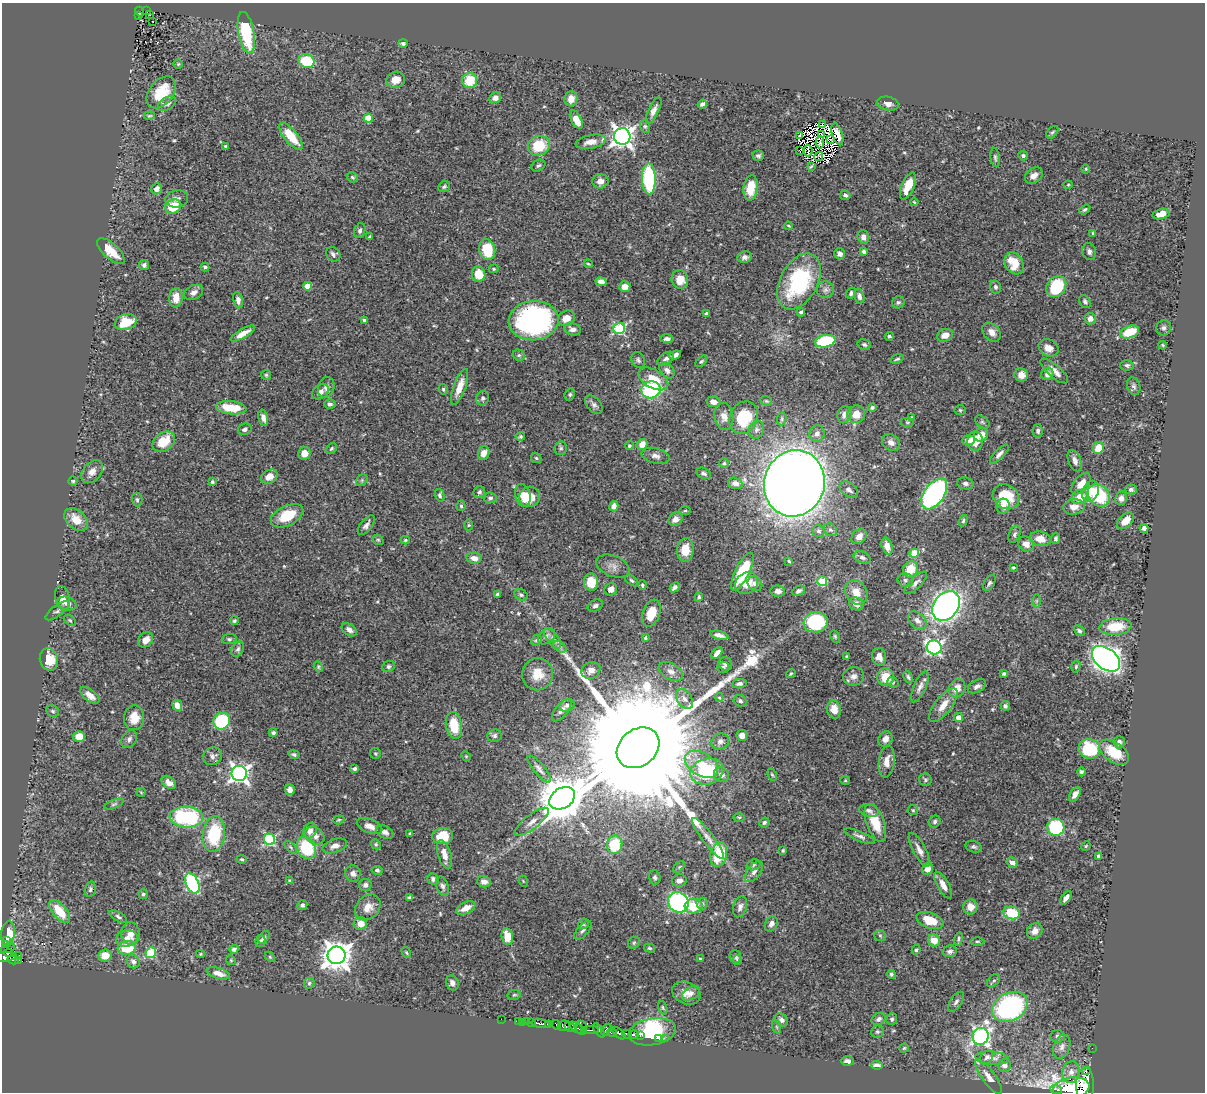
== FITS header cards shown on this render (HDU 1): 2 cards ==
NAXIS1  =                 1203
NAXIS2  =                 1090

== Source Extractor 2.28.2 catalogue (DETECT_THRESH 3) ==
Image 1203 x 1090 px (HDU 1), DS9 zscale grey, 1 PNG px = 1 image px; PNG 1207 x 1094 px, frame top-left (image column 1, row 1090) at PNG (2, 3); each listed source drawn as its Kron ellipse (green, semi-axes under 4 px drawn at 4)
Background 0.726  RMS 0.019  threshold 0.0577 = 3 sigma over >= 5 px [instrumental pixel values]
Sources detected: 546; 7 with non-positive FLUX_AUTO (blend fragments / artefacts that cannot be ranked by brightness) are neither listed nor drawn; of the other 539, the 500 brightest by FLUX_AUTO listed and drawn (39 fainter detections omitted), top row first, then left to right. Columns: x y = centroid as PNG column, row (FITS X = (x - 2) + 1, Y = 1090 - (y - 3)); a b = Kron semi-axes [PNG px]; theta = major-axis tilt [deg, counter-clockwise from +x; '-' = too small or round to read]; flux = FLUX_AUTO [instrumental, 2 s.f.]
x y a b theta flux
140 11 5 3 - 44
146 11 3 2 - 13
150 15 3 2 - 1.4
138 16 3 2 - 6.7
153 21 3 2 - 2.1
246 33 21 8 -80 83
403 43 5 4 - 2.8
306 61 8 7 - 52
178 64 4 4 - 1.5
396 80 9 8 - 12
470 80 7 7 - 37
161 92 18 12 51 39
495 98 6 5 - 7.9
571 99 7 6 - 11
167 104 10 6 33 6.7
702 104 5 4 - 4.2
888 104 11 7 -13 6.5
654 111 14 5 64 7.8
149 116 5 3 - 1.6
368 118 4 4 - 42
576 120 10 5 -63 16
822 124 4 3 - 250
645 126 6 5 - 2.4
1052 132 7 4 49 2.2
822 134 3 2 - 2
837 134 11 5 -72 6.6
800 135 4 2 - 2.3
291 136 16 6 -50 36
622 136 8 8 - 850
831 139 3 2 - 1.7
590 142 15 6 12 12
820 142 6 3 85 1.5
225 146 3 3 - 1.8
539 146 11 9 23 45
799 150 2 2 - 2.1
808 151 6 2 -89 1.6
758 156 6 5 - 2.9
819 156 4 2 - 1.9
1023 156 5 5 - 2.3
995 157 10 4 -83 2.6
538 166 7 5 30 2.8
811 166 4 2 - 1.4
1086 169 4 4 - 1.3
1034 176 10 7 39 8.8
352 177 6 4 -32 2
649 179 15 7 -88 130
600 181 8 7 - 7.2
1068 185 4 4 - 1.4
908 186 14 6 67 24
444 187 6 5 - 2.6
751 188 13 7 83 24
157 189 6 5 - 7.4
845 195 5 4 - 2.9
177 199 11 8 7 6.3
914 202 4 3 - 1.4
173 207 8 7 - 45
1085 209 6 4 32 2.4
1161 214 9 5 13 12
788 226 4 3 - 1.4
360 231 8 5 72 4.3
1093 233 4 3 - 1.7
369 237 4 3 - 1.7
863 237 7 5 -73 5.9
487 250 10 8 -76 44
111 251 17 7 -42 21
864 251 4 3 - 3.6
1089 252 8 7 - 5.1
333 254 8 6 -46 3.9
840 254 5 5 - 5.2
745 257 7 5 12 5.1
1014 263 12 8 -59 28
588 264 4 3 - 1.5
144 265 5 5 - 4
205 267 4 3 - 2.8
494 269 5 4 - 1.4
479 274 8 6 -74 26
680 279 9 8 - 17
799 281 30 18 61 130
601 282 6 4 -14 5.7
307 286 4 4 - 22
625 287 5 5 - 10
995 287 7 5 -77 3.1
1056 287 11 9 52 77
825 290 8 8 - 5.3
194 292 10 7 29 6.7
851 293 6 5 - 3
859 296 7 5 -75 5.4
176 298 10 6 86 17
238 300 8 5 -81 5.4
898 302 6 6 - 2.6
1085 302 7 5 -60 3.1
801 312 4 4 - 2.3
707 314 4 3 - 2.1
566 318 9 7 30 13
1090 319 6 5 - 6.9
364 320 4 3 - 2
534 321 25 19 5 270
126 322 11 8 17 30
1163 328 8 7 - 3.8
573 329 8 6 -13 6.4
619 329 6 5 - 130
992 332 11 8 -46 8.8
1130 332 10 6 20 47
243 334 14 4 30 10
945 335 8 6 20 12
889 336 4 4 - 2.1
667 339 6 4 2 4.4
825 341 10 6 11 99
864 345 7 5 -17 2.7
1163 345 4 3 - 1.6
1049 348 10 8 -27 11
519 355 6 5 - 2
675 355 6 4 20 5.4
666 359 9 5 34 4.6
897 359 7 4 16 2.3
638 360 8 6 -65 3.5
701 361 7 4 44 2.1
1127 365 6 5 - 3.4
667 370 9 6 -52 5.6
1054 371 17 6 -41 11
1047 374 6 6 - 6
266 375 5 5 - 1.7
1021 375 7 6 - 12
653 379 16 9 -29 24
1134 386 9 6 -71 3.7
326 387 10 8 70 6.2
460 387 19 6 70 16
443 389 5 4 - 2
651 390 10 8 13 110
320 392 9 6 35 7.1
570 394 6 5 - 2.4
482 398 7 6 - 3.5
766 401 6 4 -21 1.8
714 402 7 5 -10 9.2
330 404 6 5 - 3.8
594 405 11 6 -47 4.6
872 407 4 3 - 2.6
231 408 15 6 -5 32
960 410 5 4 - 1.9
844 414 8 6 66 6.6
856 414 9 8 - 14
724 416 14 9 -80 13
263 418 8 4 -77 7.2
744 418 17 14 65 60
912 418 4 3 - 4.2
782 419 6 4 83 2.2
908 422 7 5 0 2.2
982 422 8 5 -35 2.8
245 429 7 5 23 4.1
756 430 9 7 65 4.6
1038 431 6 5 - 3.6
817 433 8 7 - 5.9
981 435 7 6 - 14
520 437 4 4 - 2.1
969 440 6 5 - 7.4
975 441 10 8 88 20
164 442 12 9 36 34
891 442 9 8 - 6.8
642 444 6 5 - 14
629 446 5 4 - 1.8
331 448 6 5 - 2.1
561 448 7 6 - 3.2
1098 448 6 5 - 23
304 453 6 6 - 13
484 453 7 5 70 11
999 454 12 4 45 4.7
655 456 14 7 -13 7.1
536 458 6 4 -45 1.7
1075 461 11 6 -68 6.6
724 463 5 5 - 2.1
92 472 13 9 47 9.4
704 473 7 5 -26 3.7
269 477 9 6 29 14
362 480 6 5 - 2.5
73 481 4 4 - 2.1
212 482 4 3 - 2.1
735 483 7 5 -18 6.9
794 483 33 30 74 2500
965 483 8 6 -9 3.8
1081 484 12 7 50 14
1131 489 6 5 - 3.3
849 490 10 6 -37 4.7
1091 491 11 8 66 15
479 492 6 5 - 3.3
934 494 17 10 55 260
440 495 6 4 -77 3.1
523 495 11 7 -76 15
1099 495 12 10 -48 81
529 497 10 10 - 23
1006 497 14 11 -33 43
1080 497 8 7 - 18
490 498 7 5 -7 3.5
1121 498 7 6 - 6.5
137 500 7 5 -87 2.4
461 506 5 4 - 2
614 506 5 4 - 8.3
1003 506 7 6 - 8.4
1074 507 10 7 7 10
685 511 6 4 2 1.4
287 516 17 10 26 36
675 519 7 6 - 7.6
76 520 13 9 -40 19
963 521 6 4 72 2.4
1126 521 10 6 43 15
366 525 11 5 52 5.9
469 525 6 4 89 1.5
1144 528 4 4 - 4.2
830 530 7 6 - 2.9
819 531 6 6 - 3.6
1015 534 9 5 67 3.4
859 536 8 6 42 7.5
1040 539 11 7 -12 17
1056 539 5 4 - 2.6
378 540 6 4 -41 1.8
405 540 4 4 - 1.6
1026 544 8 7 - 12
887 546 8 5 -74 10
685 550 12 8 87 23
914 553 5 4 - 42
862 557 9 5 -22 3.8
474 558 7 5 -9 9.1
789 561 4 4 - 1.6
613 566 17 10 -22 9.2
1013 567 3 3 - 1.6
910 569 8 7 - 27
742 572 21 7 64 69
632 580 7 4 -36 2.3
905 580 8 7 - 3.5
822 581 5 5 - 50
591 582 9 7 -86 28
747 583 12 10 39 20
916 583 15 5 45 6.3
989 583 9 5 60 3.3
755 584 8 6 -41 4.8
642 585 5 4 - 1.8
675 587 6 4 42 3.8
611 589 6 6 - 6.9
778 591 7 5 -5 6.5
799 591 7 4 29 3.2
856 592 13 10 -59 16
497 594 4 3 - 2.2
521 595 7 5 -27 3
699 597 4 3 - 2.2
63 598 12 7 -77 12
1036 601 7 4 89 2.3
67 603 10 6 -18 7
856 604 7 6 - 8.3
595 606 8 5 25 4
946 606 16 12 49 570
57 611 14 5 37 4.5
651 613 14 8 70 20
70 620 7 4 -39 1.9
917 620 10 7 -44 7.4
234 621 4 4 - 2.2
816 622 12 10 7 100
1115 627 16 8 5 41
349 630 8 5 -35 6.9
1079 631 6 4 -42 3.2
719 635 9 4 -14 5.8
546 636 9 7 38 5.9
835 636 6 4 -64 1.9
552 638 12 5 -54 5.9
645 638 4 3 - 1.8
229 639 7 5 8 2.7
145 640 8 6 46 10
536 640 6 5 - 2
560 647 7 4 -34 3.3
934 647 7 7 - 290
238 649 8 6 60 3.6
717 653 7 4 46 6.6
847 657 3 3 - 1.5
879 657 9 7 -78 9.2
49 659 11 9 -75 29
1106 659 16 10 -38 940
725 664 7 6 - 2.9
389 666 6 5 - 2.8
1076 666 6 4 74 2.1
318 667 6 4 -71 1.7
723 667 6 5 - 2.9
591 670 10 8 29 6.7
671 672 13 8 -30 8.2
537 674 16 15 - 23
791 674 5 3 - 1.4
1004 674 4 4 - 2.3
853 676 10 9 - 6.8
886 677 9 8 - 23
908 677 6 4 -63 2.6
893 682 6 5 - 2.1
739 684 7 4 7 3.9
977 686 10 6 28 5.3
920 687 17 6 66 6.8
957 688 9 8 - 13
90 695 11 5 -38 9.4
719 697 4 3 - 1.5
685 699 11 7 -56 7.2
740 701 7 5 -23 3.3
177 705 6 4 -64 8.1
567 705 8 6 23 3.8
943 705 20 8 52 16
1005 706 5 4 - 3.1
562 710 13 6 51 6.2
834 710 9 7 -79 15
53 711 6 5 - 2.8
958 717 4 4 - 13
134 718 12 10 84 19
222 721 9 8 - 100
454 725 13 8 -79 38
273 733 4 3 - 2.8
79 736 5 5 - 24
494 736 7 6 - 3.3
742 736 5 5 - 8.7
129 739 10 7 60 4.6
885 739 8 6 53 8.4
720 741 9 7 26 5.3
1119 742 6 5 - 5
638 748 23 18 40 91000
1089 749 11 10 - 71
1114 752 17 9 -35 43
294 754 5 4 - 2.3
375 754 5 5 - 1.9
213 756 10 8 27 5.5
466 756 5 4 - 1.5
887 762 16 8 83 14
701 764 18 11 -31 30
354 769 4 3 - 3
539 769 17 5 -50 5.8
707 771 17 12 15 81
1081 772 4 4 - 2.8
239 773 8 7 - 570
722 775 8 7 - 5.6
772 775 6 4 -62 1.8
845 780 5 4 - 1.6
925 780 6 6 - 2.8
168 782 8 5 -37 8.5
290 790 5 5 - 6.2
141 792 5 4 - 1.4
1075 794 8 5 57 7.2
562 798 14 10 33 5900
114 804 10 4 19 2.5
913 810 5 5 - 2
869 811 10 6 -13 3.9
186 817 17 10 -3 130
739 817 6 4 -1 1.7
339 820 6 4 20 1.6
532 822 21 7 38 10
764 822 5 4 - 2.7
935 822 6 5 - 3.3
875 823 20 9 -70 28
370 826 13 7 -22 10
1056 827 8 8 - 99
310 831 8 6 63 7
385 832 9 6 -28 6.7
410 833 3 3 - 2.1
214 834 18 11 82 71
315 835 10 8 -36 9.2
443 836 10 8 7 29
860 836 16 4 -23 5.1
708 838 25 5 -52 9.4
269 839 6 5 - 150
376 844 5 4 - 2
615 845 9 7 78 45
335 846 12 6 18 6.6
1086 846 5 4 - 1.5
291 847 8 3 -46 1.9
974 847 8 5 -16 3
306 848 11 9 -61 68
919 850 19 6 -62 8.8
783 851 4 4 - 2.3
719 854 12 8 76 53
444 855 15 6 -74 11
1099 856 4 4 - 4.7
242 859 5 4 - 1.9
1012 862 6 4 -32 6.1
753 865 7 5 18 2.1
679 867 7 4 45 1.8
927 869 6 5 - 9.3
377 870 5 4 - 2.9
754 872 12 6 52 5.8
353 873 8 7 - 6.5
655 877 7 6 - 3
433 879 6 5 - 4.1
290 880 4 4 - 1.7
679 880 7 6 - 5.7
523 881 6 3 -72 1.4
484 882 7 5 -13 6.2
192 883 11 6 -64 220
365 885 6 6 - 4.5
943 885 15 6 -61 11
443 886 10 6 -71 4
90 889 8 5 74 2.9
143 894 5 4 - 2.7
409 897 4 3 - 1.9
1066 898 8 4 55 5.8
678 902 11 9 -42 220
702 904 6 6 - 3.4
302 905 5 5 - 3.3
694 906 9 7 3 34
368 907 14 11 45 15
740 907 10 6 73 5.8
970 907 7 7 - 12
466 908 10 5 25 13
60 911 14 7 -50 33
1012 913 8 6 -14 45
118 917 10 4 -31 2.9
930 920 14 7 -19 28
360 924 7 6 - 14
583 924 5 5 - 2.7
771 924 8 6 61 5.7
583 930 11 5 49 3.9
1035 931 8 7 - 8.1
8 933 12 7 83 26
131 934 11 9 -83 10
507 936 8 5 -79 21
880 936 6 5 - 2.3
264 937 7 4 55 3
127 938 11 8 8 8.9
958 939 7 4 75 2.1
6 940 2 2 - 12
934 940 6 5 - 15
260 941 6 5 - 3.2
977 941 7 3 0 1.9
634 943 6 5 - 2.5
5 945 3 3 - 20
8 948 7 4 17 120
127 948 9 7 6 42
649 948 6 4 -16 1.8
234 949 5 4 - 4.2
916 950 5 4 - 1.9
950 951 7 6 - 4
8 953 4 3 - 120
151 953 5 5 - 69
406 953 6 3 -59 1.5
200 954 4 4 - 1.4
19 955 2 2 - 2.3
336 955 9 9 - 1700
105 956 6 6 - 19
735 956 6 5 - 3.1
5 957 12 4 4 290
270 957 6 3 -46 1.5
700 959 4 3 - 1.6
13 960 5 3 - 53
18 960 2 2 - 2
231 960 5 4 - 1.6
737 960 5 4 - 2.7
133 961 7 6 - 4.9
218 973 12 5 -16 10
891 974 4 4 - 2.1
993 981 8 5 46 3
309 983 5 5 - 2.4
452 983 8 6 -66 6
686 993 15 11 -21 12
691 993 10 6 33 4.4
514 995 7 5 11 2.1
956 1002 11 5 56 4.7
1010 1007 19 14 29 250
663 1008 7 4 -72 2
501 1019 2 2 - 7.4
879 1019 7 5 30 3.8
892 1019 6 5 - 2.3
781 1020 7 5 -43 4.3
519 1021 2 2 - 4.8
523 1022 3 2 - 4.5
527 1022 3 2 - 21
531 1023 4 2 - 6.2
541 1024 9 3 -7 160
548 1024 4 3 - 110
556 1025 5 3 - 74
564 1026 6 5 - 250
570 1027 6 3 -28 140
777 1027 7 4 -71 2
577 1028 9 3 -33 46
582 1028 7 5 -82 110
590 1030 9 3 -2 73
599 1030 8 4 -53 63
606 1030 6 4 56 66
652 1032 24 13 10 150
877 1032 6 6 - 2.6
612 1033 5 3 - 89
619 1033 8 3 -41 64
627 1034 5 3 - 190
634 1035 5 3 - 110
640 1035 3 2 - 47
981 1036 8 8 - 420
1057 1036 7 6 - 4
659 1039 3 2 - 8.7
666 1039 3 2 - 4.3
1062 1047 12 8 69 7.1
904 1048 4 4 - 1.5
1092 1048 2 2 - 1.7
986 1057 8 5 48 3.6
992 1058 17 6 -5 8.4
847 1061 6 5 - 4.3
877 1065 6 4 -6 8.3
1004 1065 7 6 - 6.2
1086 1070 2 2 - 9000
1071 1072 11 8 80 8.8
989 1077 21 6 -53 9.6
1085 1085 17 9 90 1600
1071 1088 18 10 9 1800
1056 1089 6 3 -20 110
At the frame edge (FLAGS 8, measured only in part): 2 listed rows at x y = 1085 1085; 1071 1088
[39 fainter detections neither listed nor drawn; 7 non-positive-flux detections neither listed nor drawn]